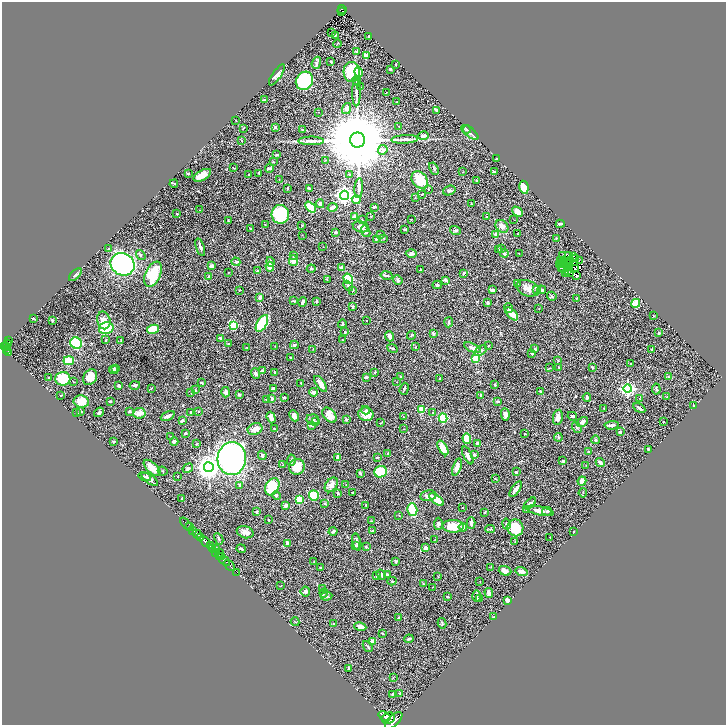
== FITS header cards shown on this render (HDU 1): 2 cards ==
NAXIS1  =                 1448
NAXIS2  =                 1445

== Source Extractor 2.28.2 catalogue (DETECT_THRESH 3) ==
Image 1448 x 1445 px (HDU 1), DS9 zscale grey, zoomed out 1/2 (1 PNG px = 2 x 2 image px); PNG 728 x 727 px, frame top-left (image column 1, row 1445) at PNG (2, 2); each listed source drawn as its Kron ellipse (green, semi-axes under 4 px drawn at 4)
Background 0.709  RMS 0.022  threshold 0.0672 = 3 sigma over >= 5 px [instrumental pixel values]
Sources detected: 472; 29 cannot appear on this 1/2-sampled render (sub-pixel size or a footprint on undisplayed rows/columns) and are neither listed nor drawn; the other 443 listed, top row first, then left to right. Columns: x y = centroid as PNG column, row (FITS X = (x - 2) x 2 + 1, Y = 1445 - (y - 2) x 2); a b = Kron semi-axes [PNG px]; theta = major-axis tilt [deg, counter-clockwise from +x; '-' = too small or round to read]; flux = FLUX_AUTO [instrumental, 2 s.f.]
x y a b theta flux
342 9 4 2 - 120
342 11 2 1 - 7.8
332 32 3 2 - 1.3
335 35 3 2 - 4.6
368 36 2 1 - 2.9
337 43 4 2 - 1.9
356 51 3 3 - 4.6
366 55 2 2 - 55
331 62 3 2 - 2.9
316 63 6 4 69 9.9
396 64 2 2 - 3.1
391 69 2 2 - 5.9
352 72 10 8 -86 210
359 72 5 4 - 21
277 75 12 4 55 15
304 81 9 8 - 300
357 81 5 4 - 9
361 87 2 1 - 1.6
356 92 14 3 -90 14
386 93 3 2 - 1.3
264 100 2 2 - 2.7
397 102 2 2 - 1.8
347 108 5 4 - 18
436 110 4 3 - 11
319 112 2 1 - 1.2
236 120 2 1 - 1.1
275 127 4 3 - 5.2
399 127 2 1 - 1.3
243 128 4 2 - 2
467 129 4 3 - 5.3
303 130 4 3 - 5.4
470 132 10 4 -40 13
423 136 5 4 - 19
405 139 13 3 3 17
358 140 7 7 - 77000
242 141 2 2 - 2.5
311 141 13 3 0 16
383 150 5 4 - 15
276 155 2 2 - 3.8
496 159 2 2 - 3.3
325 160 3 2 - 1.8
273 162 3 2 - 1.9
233 168 2 2 - 2.9
269 168 4 2 - 11
434 169 6 2 -61 4.6
494 171 3 3 - 2.5
463 172 2 2 - 1.7
188 173 3 3 - 4.1
259 173 4 2 - 5
202 175 10 5 29 35
248 175 2 2 - 2.2
350 175 4 3 - 6.7
279 180 3 2 - 1.6
420 180 9 7 -50 99
476 180 3 2 - 3.1
174 184 4 2 - 4.5
524 187 6 4 -80 100
287 188 3 3 - 3
309 188 4 2 - 5.4
359 188 10 4 86 12
428 189 2 2 - 2.5
449 191 6 4 20 9.2
422 194 2 2 - 2.1
344 195 4 4 - 1500
415 197 3 2 - 1.7
356 200 4 4 - 48
320 204 4 4 - 10
471 204 2 1 - 1.6
310 207 6 3 -48 100
333 207 5 3 - 23
374 207 3 2 - 5.1
200 210 3 2 - 1.7
518 212 6 4 -44 24
177 214 2 2 - 4.1
280 214 9 8 - 220
371 216 3 2 - 1.6
355 217 4 3 - 15
487 217 4 3 - 4
411 219 2 2 - 1.6
362 220 3 2 - 3.2
514 220 2 1 - 1.3
228 221 3 2 - 2.8
265 224 3 2 - 2
560 224 4 2 - 7.5
302 225 2 2 - 2.7
502 226 7 5 -47 22
361 227 8 5 -13 22
250 228 4 2 - 3.2
405 230 3 2 - 4.4
456 230 5 3 - 9.6
366 231 6 3 -69 8.1
336 232 3 3 - 8.7
380 234 2 2 - 2.2
496 234 3 2 - 28
517 234 2 2 - 1.5
302 235 3 2 - 2
384 238 3 2 - 3.6
557 238 4 3 - 3.2
376 239 2 2 - 3.5
200 247 9 3 -72 10
323 247 2 1 - 0.94
109 249 3 3 - 3.1
502 249 3 2 - 3.2
499 250 3 3 - 5.2
411 254 5 4 - 14
504 254 4 3 - 9.8
519 254 3 2 - 1.6
141 255 5 4 - 6.5
294 256 3 3 - 4.2
563 256 2 1 - 6.2
569 256 2 1 - 1.2
573 257 3 1 - 3.4
575 259 2 1 - 1.8
293 261 5 4 - 26
560 261 2 1 - 5
564 261 2 1 - 0.46
571 261 2 1 - 3
579 261 2 1 - 2
236 262 4 3 - 4.3
270 262 5 3 - 12
567 262 3 1 - 0.14
569 263 2 1 - 0.95
122 264 12 10 -32 1000
562 264 2 1 - 0.96
559 265 3 2 - 7.6
211 266 4 3 - 20
270 267 5 4 - 34
341 267 3 3 - 8
561 268 2 1 - 6.3
563 268 2 1 - 0.57
569 268 2 1 - 2.1
575 268 2 1 - 0.43
311 269 4 3 - 5.6
420 270 2 2 - 2.9
567 270 3 1 - 2.2
257 271 3 3 - 2.6
229 272 3 2 - 1.9
570 272 3 1 - 0.51
463 273 4 3 - 5
566 273 2 1 - 3
153 274 13 7 66 170
75 275 8 3 45 6.8
387 275 6 3 -11 8.8
209 276 2 2 - 2.7
577 276 4 2 - 7.5
327 279 3 2 - 2.4
348 279 5 4 - 110
398 280 5 3 - 7.4
446 280 2 2 - 28
518 284 2 1 - 2
437 285 4 3 - 5.7
348 286 6 3 -48 6.6
528 288 12 7 -21 31
537 289 2 2 - 46
239 290 3 2 - 1.6
353 290 2 2 - 2.6
493 290 4 3 - 9.8
541 290 4 3 - 11
552 296 5 3 - 5.8
260 298 4 3 - 12
576 299 3 2 - 2.7
294 301 4 2 - 4.3
316 301 3 3 - 3.7
303 302 4 3 - 12
488 303 3 2 - 9
635 303 5 4 - 84
352 306 3 3 - 9.9
509 308 5 2 - 5
539 309 2 1 - 1.3
512 314 8 3 -46 55
653 316 3 2 - 2
33 318 3 3 - 3.1
52 320 3 2 - 5.5
104 320 9 6 -77 34
366 321 2 1 - 1.2
449 322 5 3 - 4.5
262 323 9 5 61 180
342 324 4 3 - 4.9
234 325 4 4 - 120
106 328 7 5 14 140
153 329 6 4 11 99
345 332 2 2 - 6.1
659 333 3 2 - 4.1
433 334 3 3 - 8.1
411 335 4 3 - 4.9
389 336 5 3 - 21
220 338 4 3 - 7.3
9 340 2 1 - 14
106 340 4 3 - 3.8
121 340 4 3 - 4.1
343 340 3 2 - 1.6
76 343 6 5 - 320
7 344 4 2 - 190
228 344 3 2 - 2.2
294 345 4 3 - 7.4
3 346 3 2 - 280
7 346 4 2 - 170
275 346 3 2 - 1.2
488 346 2 2 - 1.5
416 347 2 2 - 2.4
247 348 3 2 - 2.6
392 348 5 2 - 5.4
473 348 9 4 -24 17
313 349 3 2 - 2.3
535 349 4 3 - 3.4
6 350 4 2 - 170
652 350 4 2 - 4.9
481 351 7 4 32 7.5
9 352 4 2 - 140
532 354 4 3 - 5.6
290 358 3 2 - 3.4
475 358 3 3 - 160
558 360 3 2 - 1.9
69 361 5 4 - 70
630 364 2 2 - 1.5
559 367 3 2 - 2.5
592 367 4 2 - 3.4
550 368 4 2 - 1.9
115 369 4 2 - 4.4
113 370 5 2 - 9.1
262 370 3 3 - 7.9
275 372 4 2 - 4.4
375 372 2 2 - 4.5
256 374 5 4 - 7.9
401 376 4 2 - 2.2
90 377 8 6 58 42
366 377 3 3 - 4.8
668 377 4 3 - 2.8
48 378 2 2 - 2.5
63 379 7 7 - 120
440 379 2 2 - 4.5
73 382 3 2 - 2.4
396 382 2 1 - 1.1
201 383 3 2 - 4.4
301 383 4 2 - 3.4
321 384 9 3 -55 26
119 385 4 3 - 5.5
135 385 5 4 - 9.3
495 385 2 2 - 5.2
151 388 2 2 - 2
274 388 3 3 - 7.9
404 389 6 1 72 4.9
628 389 4 4 - 1100
656 389 5 3 - 4.9
195 390 3 3 - 3.5
191 392 4 2 - 3.1
226 392 5 3 - 13
313 392 4 3 - 11
541 392 4 2 - 14
61 395 2 2 - 3.2
239 395 2 2 - 8
481 395 3 2 - 5.3
284 397 4 3 - 3.2
587 397 4 3 - 7.2
667 397 3 2 - 1.4
272 398 3 3 - 6.5
266 399 2 2 - 1.7
640 399 2 2 - 1.4
81 401 8 6 -9 62
110 401 2 2 - 6.1
497 401 3 3 - 8
693 405 2 2 - 2
604 408 2 2 - 2.2
639 408 6 2 -32 9.2
422 409 4 3 - 60
366 410 4 4 - 6.8
129 411 3 2 - 5.4
81 412 3 2 - 2.5
99 412 5 3 - 6.9
190 412 3 3 - 3.9
198 412 2 2 - 2.3
77 413 2 2 - 2.8
139 413 6 5 - 27
433 413 3 2 - 3.5
366 414 7 6 - 48
505 414 6 4 -85 17
329 415 9 5 -51 41
168 416 7 3 25 13
294 416 6 4 -64 16
572 416 5 3 - 6.1
403 417 2 1 - 1.4
558 417 8 5 80 22
271 418 6 3 -71 22
443 418 4 4 - 170
313 419 6 5 - 11
347 419 3 3 - 6.1
182 421 4 2 - 6.9
316 422 3 3 - 3.3
582 422 6 4 33 15
664 422 2 2 - 3.7
380 423 3 2 - 1.8
312 425 4 3 - 13
612 425 7 2 5 15
577 427 6 3 -55 5.2
274 428 3 2 - 2.7
255 429 7 5 19 28
403 429 3 2 - 1.7
620 432 3 3 - 3.8
185 433 3 2 - 6.1
525 434 2 2 - 2.7
170 436 2 2 - 1.4
558 437 4 3 - 4.4
467 439 5 4 - 57
595 440 4 3 - 10
114 442 3 2 - 3.8
174 442 4 3 - 13
197 443 4 2 - 2.2
478 444 4 4 - 19
443 448 8 4 -58 58
648 449 3 2 - 5.2
589 451 2 2 - 3.8
388 453 3 2 - 2.8
262 455 4 3 - 6.5
468 455 9 3 -64 13
474 455 4 3 - 5.1
338 457 4 3 - 18
377 457 4 2 - 3.5
232 458 16 14 86 1200
291 460 6 2 82 9.1
563 461 3 3 - 10
600 463 5 3 - 14
283 465 2 2 - 1.4
586 465 2 1 - 0.9
209 467 5 5 - 4100
297 467 8 8 - 63
457 467 9 4 70 24
152 468 11 5 -43 41
188 468 6 4 31 9.5
163 471 5 3 - 3.6
380 472 6 5 - 180
516 472 2 2 - 6.4
360 473 4 2 - 6.8
145 476 6 3 -16 5.9
178 476 2 2 - 1.8
150 479 9 4 -35 16
495 479 3 2 - 2.1
582 481 4 4 - 30
239 485 4 3 - 5.5
331 485 8 5 52 20
346 485 2 2 - 1.8
272 487 9 6 63 150
516 489 9 3 53 21
353 492 3 2 - 2.9
338 493 3 3 - 4.7
583 493 4 3 - 4
314 495 5 5 - 130
276 496 4 4 - 6.9
428 496 8 5 11 16
182 498 2 2 - 3.1
299 499 4 4 - 98
436 499 9 4 -37 70
325 503 3 3 - 4.1
530 503 7 3 41 10
366 505 2 2 - 2.2
286 506 3 3 - 21
462 507 2 2 - 1.5
412 509 6 5 - 91
527 510 2 2 - 2
540 511 14 3 -12 27
547 511 5 3 - 5
257 512 4 3 - 5.7
485 512 3 2 - 6.5
399 515 2 1 - 1.2
268 520 2 2 - 1.9
371 521 3 2 - 2.2
471 523 5 3 - 16
186 524 7 1 -46 87
438 524 6 3 87 8.7
506 524 5 3 - 5
453 526 10 6 -2 100
190 527 2 2 - 60
463 527 4 4 - 26
515 528 8 8 - 120
490 529 5 3 - 5.2
193 530 3 1 - 120
333 531 4 3 - 9.1
372 531 2 2 - 2.7
245 532 8 6 -16 22
574 532 2 2 - 2.9
197 534 5 2 - 820
200 537 2 2 - 480
550 537 2 1 - 1.4
219 539 6 3 -63 6.5
435 539 2 2 - 1.7
205 541 6 3 -42 1900
357 542 8 3 -78 12
515 542 2 2 - 1.6
287 543 4 2 - 6.8
355 545 4 3 - 3.6
210 546 4 2 - 550
366 547 3 3 - 5
426 548 4 3 - 13
212 549 3 2 - 260
216 549 4 2 - 7.7
241 549 4 3 - 5.9
216 552 3 2 - 410
220 554 4 1 - 240
220 556 2 1 - 85
222 557 3 1 - 130
225 561 6 2 -38 910
314 562 3 2 - 2.5
396 562 3 3 - 5
230 565 6 2 -47 980
491 567 3 2 - 2
321 568 3 2 - 2.4
505 571 6 4 -20 25
236 572 2 1 - 31
522 572 6 4 -17 23
381 575 5 4 - 12
387 575 2 2 - 13
376 576 4 3 - 3.7
438 577 3 2 - 2
392 581 4 2 - 3.4
480 582 3 2 - 1.5
423 584 3 3 - 3
281 586 2 2 - 1.7
432 587 2 2 - 1.3
322 589 3 2 - 4.5
305 592 5 5 - 7.3
324 593 4 3 - 5.4
489 593 5 3 - 24
327 596 6 4 9 7.2
476 596 6 2 -90 7.3
448 597 2 2 - 2.6
480 598 3 3 - 5.3
507 600 3 2 - 26
493 617 3 2 - 2.5
399 618 2 2 - 13
295 622 4 2 - 2.1
442 623 5 3 - 5.4
333 624 2 2 - 2.9
360 627 6 3 -11 24
383 634 3 2 - 3.5
409 639 5 3 - 6.4
373 642 4 4 - 33
368 646 6 2 -50 4.1
349 669 4 2 - 7.2
393 677 3 2 - 1.7
392 694 3 2 - 5.3
400 694 3 2 - 3.3
385 716 6 2 -34 1400
388 718 7 5 25 3000
394 721 11 5 43 3500
At the frame edge (FLAGS 8, measured only in part): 1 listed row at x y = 394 721
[29 sub-pixel or undisplayed-footprint detections neither listed nor drawn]